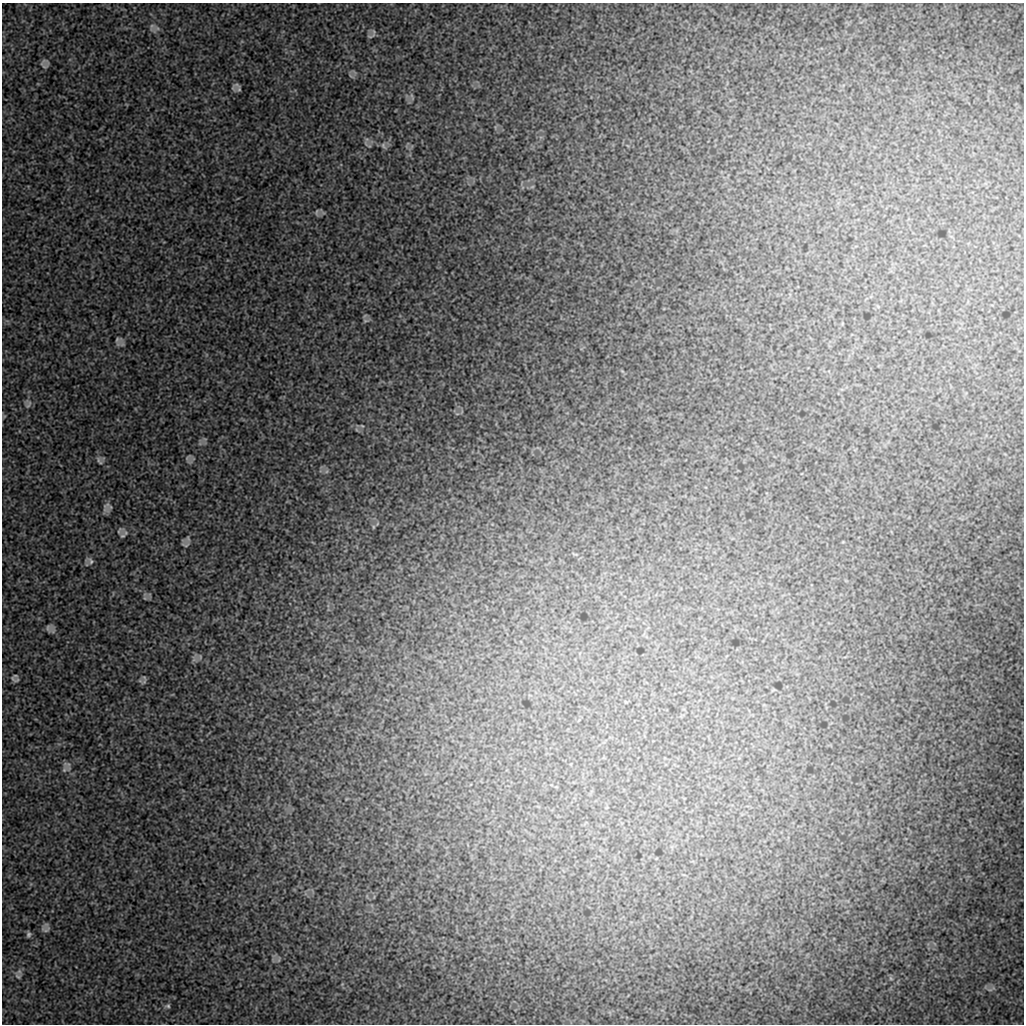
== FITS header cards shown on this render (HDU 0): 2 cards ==
NAXIS1  =                 1022 / length of data axis 1
NAXIS2  =                 1022 / length of data axis 2

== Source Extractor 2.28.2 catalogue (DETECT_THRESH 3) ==
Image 1022 x 1022 px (HDU 0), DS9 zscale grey, 1 PNG px = 1 image px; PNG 1026 x 1026 px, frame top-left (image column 1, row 1022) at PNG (2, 3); no overlay
Background 8820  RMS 40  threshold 120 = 3 sigma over >= 5 px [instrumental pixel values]
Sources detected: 28; all 28 listed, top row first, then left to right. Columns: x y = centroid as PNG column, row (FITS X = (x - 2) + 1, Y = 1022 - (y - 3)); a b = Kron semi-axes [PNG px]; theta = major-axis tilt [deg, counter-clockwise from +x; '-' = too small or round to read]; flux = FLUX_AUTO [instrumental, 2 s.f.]
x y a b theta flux
152 26 7 6 - 7000
371 36 12 4 22 5200
44 61 12 5 -4 5400
44 66 9 5 -13 5800
239 89 10 5 -81 5500
412 97 12 3 -80 6200
383 146 10 6 -60 7600
317 212 9 3 85 3800
365 321 7 4 18 4800
117 339 7 5 64 4600
29 404 12 5 61 7300
362 426 5 3 - 2500
188 457 8 3 54 3400
99 461 14 5 -62 7200
106 505 17 7 69 12000
373 527 6 4 72 2900
123 536 8 6 31 7800
185 545 10 4 -6 4900
91 561 11 7 -65 8100
48 628 9 5 -80 5600
144 678 11 5 -76 6700
15 680 12 6 -22 7400
67 764 13 4 -15 5800
64 770 7 5 46 5800
46 929 11 6 1 7900
28 934 8 5 73 6000
18 976 9 4 -35 5900
168 1006 7 5 -2 5100